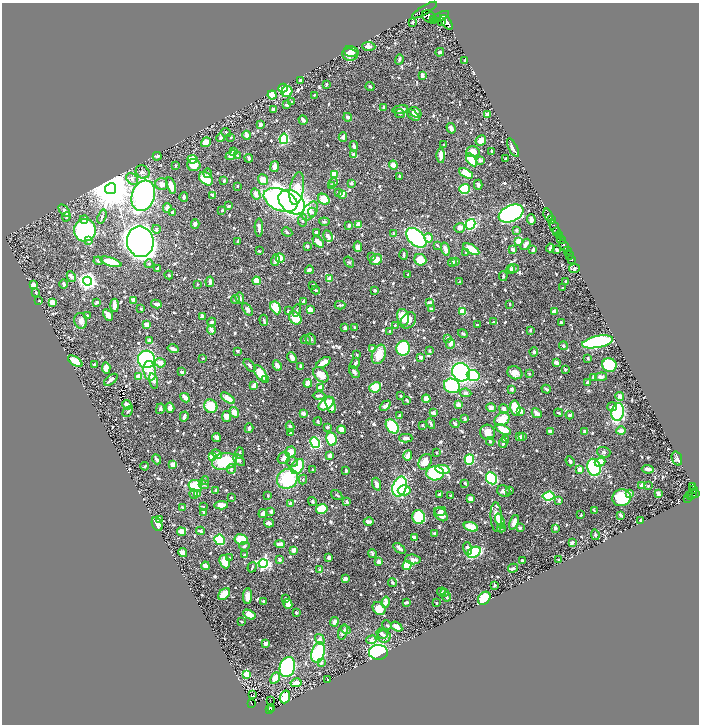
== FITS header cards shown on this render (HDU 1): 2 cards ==
NAXIS1  =                 1393
NAXIS2  =                 1444

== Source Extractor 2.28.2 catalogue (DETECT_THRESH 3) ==
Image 1393 x 1444 px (HDU 1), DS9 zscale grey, zoomed out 1/2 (1 PNG px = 2 x 2 image px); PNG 701 x 726 px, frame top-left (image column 1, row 1443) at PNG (2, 3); each listed source drawn as its Kron ellipse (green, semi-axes under 4 px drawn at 4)
Background 0.922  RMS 0.0098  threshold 0.0295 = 3 sigma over >= 5 px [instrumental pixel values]
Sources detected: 993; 38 cannot appear on this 1/2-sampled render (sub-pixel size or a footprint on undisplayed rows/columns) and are neither listed nor drawn; of the other 955, the 500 brightest by FLUX_AUTO listed and drawn (455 fainter detections omitted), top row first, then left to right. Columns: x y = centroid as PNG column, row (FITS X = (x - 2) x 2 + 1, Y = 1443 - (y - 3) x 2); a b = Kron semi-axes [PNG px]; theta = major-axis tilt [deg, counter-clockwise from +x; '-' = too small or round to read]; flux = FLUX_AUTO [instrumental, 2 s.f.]
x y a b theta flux
425 10 14 4 31 1700
429 17 7 5 -38 1500
440 17 9 4 28 6000
434 19 2 1 - 15000
413 22 3 2 - 4.6
441 22 3 2 - 340
446 22 8 4 -54 4000
369 46 6 4 -5 6.8
351 51 7 5 -15 13
440 52 4 3 - 4
350 54 8 6 -7 12
399 59 5 2 - 4.9
465 60 2 2 - 17
422 75 4 3 - 10
300 80 4 3 - 8.1
326 84 3 2 - 3.7
370 86 4 2 - 3.8
283 88 5 3 - 78
287 91 5 5 - 68
272 95 4 4 - 52
314 95 2 2 - 3.8
292 102 3 3 - 2.7
287 105 4 3 - 4.7
384 108 4 3 - 5.4
273 109 3 3 - 3.6
400 109 8 3 10 12
415 112 6 4 -35 15
400 113 5 3 - 2.8
488 114 3 2 - 21
413 115 7 3 -43 12
348 117 4 3 - 6.1
303 120 5 3 - 7.9
260 124 3 2 - 10
451 128 5 3 - 10
226 133 5 3 - 4.2
247 135 4 3 - 14
231 137 2 2 - 3.5
343 137 5 3 - 9.7
221 138 4 4 - 4.1
284 139 5 4 - 180
481 140 5 5 - 14
206 142 5 4 - 23
443 145 2 2 - 4.6
354 146 5 3 - 6.5
513 148 10 2 -63 8.6
233 151 3 2 - 8.9
491 151 2 2 - 2.9
473 152 7 5 2 23
231 155 6 4 39 21
354 155 4 3 - 8.3
441 155 7 3 -89 16
157 156 4 4 - 3.5
237 156 4 2 - 2.6
249 158 4 3 - 7.7
506 158 3 2 - 3.9
192 159 5 4 - 40
471 160 7 4 -56 57
480 160 4 3 - 5.7
175 165 4 2 - 3.2
194 165 6 6 - 35
393 165 4 4 - 14
274 167 5 3 - 13
143 172 7 6 - 6.6
208 173 4 3 - 3.9
466 173 7 4 -28 51
334 174 4 3 - 53
399 176 3 2 - 3.4
132 179 6 5 - 7
206 179 8 5 -42 61
263 179 5 5 - 22
224 181 3 3 - 6
333 183 5 4 - 3.9
351 183 3 3 - 5.2
162 184 6 6 - 14
171 185 8 3 -71 27
478 185 5 3 - 4.5
238 186 2 2 - 4.7
332 186 4 3 - 12
111 189 5 5 - 11000
297 189 17 7 80 60
465 189 5 5 - 160
339 192 4 3 - 2.9
256 194 6 3 -58 15
342 194 4 3 - 31
212 195 3 2 - 5.1
143 196 15 11 71 820
184 197 5 2 - 4.5
324 199 6 5 - 53
281 200 18 10 -23 530
292 202 14 10 -39 780
229 206 3 2 - 3.9
167 208 5 3 - 10
222 210 2 2 - 6.6
64 211 7 3 -47 18
310 211 10 6 57 13
172 212 3 3 - 5.2
312 212 4 4 - 3.9
511 214 13 8 23 850
548 215 7 3 -70 1600
66 217 5 3 - 3.3
102 217 7 3 73 3.1
84 219 4 4 - 8.9
303 220 6 4 81 6
531 220 5 3 - 7.6
551 220 3 2 - 1600
324 222 5 3 - 3.5
195 224 4 3 - 5.9
359 224 4 4 - 21
470 224 5 4 - 230
349 225 3 2 - 8
554 227 7 3 -68 340
259 228 9 3 -89 7.4
460 228 5 5 - 10
156 229 4 3 - 5.9
85 230 11 11 - 450
516 230 2 2 - 8.6
557 231 4 2 - 950
287 232 5 3 - 2.8
316 232 3 2 - 5.2
393 233 4 3 - 2.7
328 236 6 3 -63 11
560 236 3 2 - 470
416 238 12 7 -45 360
429 238 5 4 - 22
561 240 4 2 - 540
89 241 2 2 - 17
238 241 3 3 - 3.4
519 241 3 3 - 41
140 242 15 13 -80 3500
318 242 6 3 -45 28
525 244 6 3 55 9.3
437 245 3 2 - 3
307 246 3 2 - 6.1
564 246 6 2 -66 3500
358 247 5 4 - 13
550 248 4 2 - 3.8
445 249 7 4 -75 13
471 249 9 4 -31 49
512 249 4 3 - 6.8
533 250 3 2 - 7.3
557 250 3 2 - 4.4
259 251 3 2 - 2.8
567 251 2 2 - 660
466 252 3 3 - 2.9
404 255 5 2 - 3.9
569 255 4 3 - 1900
372 256 3 3 - 2.7
280 258 4 4 - 40
275 260 6 3 73 7.2
376 260 6 5 - 23
420 260 6 5 - 41
572 260 4 3 - 470
98 261 5 4 - 6.2
111 262 11 4 -18 45
349 262 6 4 -56 3.2
452 262 4 3 - 5.8
455 262 3 3 - 4.4
149 264 4 4 - 3.7
157 268 4 3 - 5.5
511 269 4 3 - 2.6
513 269 5 4 - 4.7
574 269 5 3 - 6.2
309 270 4 3 - 6.9
408 274 2 2 - 2.8
169 275 4 3 - 2.7
503 276 5 3 - 2.8
71 277 6 4 -62 6.9
330 279 4 3 - 19
87 281 4 4 - 1100
257 281 4 3 - 26
210 282 5 3 - 7.2
459 282 2 2 - 3.7
566 282 3 2 - 3.8
64 284 4 3 - 4.1
197 284 3 2 - 2.8
33 285 3 3 - 17
313 285 2 2 - 2.9
563 288 2 2 - 2.8
316 290 4 2 - 3.1
375 290 2 2 - 7.4
36 293 2 2 - 6.8
240 298 6 4 -80 6.9
236 299 4 3 - 3.3
134 300 3 3 - 18
39 301 2 2 - 2.9
303 301 4 3 - 3.9
52 302 4 4 - 20
97 302 4 3 - 4.4
430 303 4 3 - 11
156 304 5 3 - 9.5
510 304 3 2 - 2.5
114 305 6 3 -88 18
340 305 5 2 - 4.2
276 308 7 4 -61 98
141 309 3 3 - 3.3
248 309 7 4 -55 7.6
431 309 3 3 - 4.9
310 310 4 3 - 16
288 311 2 2 - 3.3
297 311 6 3 75 3
554 311 4 3 - 8.8
463 312 4 3 - 32
87 315 2 2 - 2.8
108 315 6 3 -61 12
202 316 4 3 - 4.6
403 317 9 6 -77 32
295 318 7 5 -52 38
264 320 5 3 - 2.9
408 320 9 7 51 18
81 321 8 6 -75 9.9
212 322 4 3 - 3.3
493 322 3 3 - 2.6
561 322 3 2 - 4.3
147 324 3 3 - 20
395 325 3 3 - 3.6
477 325 3 2 - 2.7
345 327 3 3 - 8.9
354 327 3 2 - 2.7
211 330 5 3 - 8.8
530 330 3 3 - 3.3
390 331 3 2 - 2.6
463 334 5 3 - 4
447 338 4 3 - 3.2
311 339 6 5 - 4.2
306 340 5 3 - 3
150 341 4 3 - 11
598 342 16 6 11 280
450 343 5 4 - 13
563 346 4 4 - 2.5
403 348 7 7 - 230
173 349 5 3 - 9.8
373 349 4 3 - 11
237 351 3 2 - 4.8
430 351 4 2 - 2.6
534 352 4 4 - 3.6
379 354 10 6 69 36
356 355 3 3 - 3.1
292 357 6 3 -47 12
421 357 3 2 - 11
203 358 2 2 - 2.7
588 358 3 2 - 2.7
147 359 9 8 - 330
75 361 8 4 -34 30
160 363 5 4 - 15
323 363 8 3 32 26
355 363 6 3 61 4
557 363 4 3 - 13
95 365 3 2 - 3.3
249 365 7 3 -51 4.4
277 365 5 3 - 14
609 365 7 6 - 130
300 366 4 3 - 3.3
106 368 6 4 -84 15
565 369 3 2 - 5.1
150 371 10 6 -83 27
182 372 3 2 - 8.3
354 372 7 4 -49 6.3
461 372 9 8 - 620
260 373 9 5 -57 43
515 373 8 6 -25 19
530 374 3 3 - 2.5
321 375 9 6 -46 27
139 376 3 3 - 27
473 376 6 5 - 110
594 377 4 3 - 11
601 377 6 3 6 7
265 379 4 4 - 3.7
111 380 8 3 38 12
153 381 8 4 -77 14
587 382 2 2 - 2.8
308 383 4 3 - 22
254 386 4 3 - 19
452 386 8 7 - 210
320 387 4 3 - 20
375 387 6 5 - 46
512 389 2 2 - 10
546 389 4 3 - 4.6
466 393 6 4 -8 4.5
319 395 6 3 0 5.9
401 396 3 2 - 3.3
620 396 4 4 - 11
185 398 5 3 - 17
228 398 8 4 -34 29
426 399 4 4 - 13
407 400 3 2 - 2.9
326 404 9 5 35 58
127 405 5 3 - 15
330 405 8 4 -73 24
459 405 3 3 - 17
211 406 7 6 - 60
385 406 6 3 43 9.7
612 407 5 4 - 7.4
170 408 5 3 - 18
491 408 4 3 - 7.9
515 408 7 5 -77 57
160 409 5 3 - 6.5
504 409 5 3 - 11
128 411 6 3 43 3.7
521 411 4 3 - 13
234 412 5 4 - 23
433 412 2 2 - 22
618 412 9 6 82 200
303 413 4 3 - 7.6
537 413 5 3 - 13
559 413 4 3 - 3.6
570 415 4 3 - 6.2
184 416 5 3 - 11
227 416 5 4 - 19
400 416 3 2 - 6.1
465 419 3 2 - 7.3
502 419 8 6 36 35
318 421 4 3 - 3.1
431 424 5 3 - 3.8
455 424 5 2 - 5.5
422 425 2 2 - 7.6
290 426 5 3 - 10
392 426 8 5 -52 140
327 427 3 3 - 5.4
249 428 5 2 - 6.1
341 430 4 3 - 22
503 430 8 3 -26 53
550 431 4 3 - 7.1
584 431 3 2 - 3.4
621 431 4 3 - 15
290 432 4 3 - 4.2
488 432 8 7 - 17
216 437 4 3 - 7.1
520 437 4 3 - 12
522 437 3 3 - 6.4
406 438 7 3 0 8
331 439 7 5 -79 90
505 440 3 3 - 5.7
490 441 4 3 - 3.5
315 443 6 4 -62 160
503 443 4 2 - 4.1
290 452 5 5 - 24
604 452 7 5 -17 4.4
240 453 6 3 76 4
437 453 2 2 - 2.9
217 454 5 4 - 10
330 455 3 3 - 13
408 456 5 3 - 20
213 457 4 4 - 54
284 458 6 5 - 9.8
157 459 5 2 - 6.2
677 459 7 5 -71 6.2
239 460 7 4 -48 6.9
469 460 5 4 - 98
224 461 12 8 12 91
570 461 5 3 - 4.5
292 462 6 5 - 4.3
425 462 8 6 59 31
600 462 5 3 - 28
173 464 3 3 - 33
145 466 4 2 - 3.4
297 467 8 5 56 86
594 467 9 6 -76 210
231 469 5 3 - 4.9
442 469 7 4 -12 37
580 469 3 3 - 20
648 469 6 3 -6 13
313 470 3 2 - 2.7
346 471 4 2 - 4
435 473 9 7 2 270
491 478 6 5 - 230
287 479 11 9 36 120
205 480 4 4 - 2.6
303 480 5 3 - 2.8
465 483 3 2 - 4.9
377 484 6 4 -71 13
204 485 5 4 - 3.3
642 485 4 3 - 11
195 486 7 5 -32 97
648 486 3 2 - 3.3
693 486 3 2 - 190
400 487 10 7 70 220
693 489 3 2 - 320
215 490 4 3 - 3.1
404 490 6 5 - 36
509 490 3 3 - 4.8
504 491 7 5 -25 7.8
629 493 3 3 - 10
194 494 5 4 - 5.3
198 494 4 3 - 6.6
439 494 3 2 - 4.3
658 494 3 2 - 14
692 494 6 2 56 200
696 494 4 2 - 510
337 495 6 3 -33 3.3
690 495 2 1 - 64
268 496 3 3 - 2.6
450 496 2 2 - 2.8
549 496 6 4 6 230
231 497 2 2 - 4
621 498 9 8 - 82
688 498 2 1 - 17
470 499 3 3 - 21
559 500 3 3 - 5.9
312 502 5 4 - 3.2
347 502 4 3 - 3.4
290 503 3 2 - 7.5
221 505 7 3 4 20
183 507 4 2 - 3.7
203 507 3 3 - 2.8
322 509 5 4 - 85
594 510 4 2 - 3
271 511 2 2 - 16
441 511 5 3 - 7.9
204 512 2 2 - 6.2
263 513 4 2 - 14
441 515 8 5 -43 18
581 515 2 2 - 2.5
620 515 4 2 - 7.7
419 517 7 6 - 110
496 517 15 5 -87 19
159 519 3 3 - 4.1
640 520 2 2 - 5
500 521 8 4 -71 19
369 522 5 3 - 9.4
514 522 8 4 69 13
269 523 5 3 - 8.6
157 524 7 5 -66 16
471 527 7 4 -17 44
501 528 4 3 - 3
520 528 2 2 - 5.7
555 528 4 3 - 5.7
200 531 4 3 - 7.7
181 532 4 4 - 14
435 533 3 3 - 3.1
595 535 5 3 - 3.5
414 537 3 2 - 8.6
241 539 7 5 -9 68
220 540 5 5 - 120
572 543 3 2 - 12
280 544 5 3 - 15
244 546 5 4 - 3.7
399 548 7 3 -36 7
468 548 6 4 -72 8.7
294 550 4 3 - 16
474 552 7 5 29 200
183 553 4 4 - 21
372 554 4 3 - 5
244 555 3 3 - 3.4
329 557 3 3 - 9.9
230 558 3 2 - 3.1
413 559 8 5 -6 11
279 560 3 3 - 5.2
559 560 3 2 - 2.6
522 561 4 2 - 6.9
225 562 7 5 -67 30
379 562 3 3 - 14
263 563 4 4 - 470
407 565 5 4 - 77
205 566 4 3 - 17
252 567 5 2 - 2.8
513 568 5 3 - 5.5
320 570 2 2 - 20
345 579 4 3 - 9.5
392 582 4 2 - 4
495 585 2 2 - 4.8
442 592 4 3 - 2.7
445 593 3 2 - 2.6
224 594 7 4 45 37
247 596 8 4 89 17
447 597 5 3 - 3.4
484 598 7 5 51 78
286 599 3 2 - 3.9
264 601 3 3 - 6
386 602 6 3 77 18
406 602 3 2 - 6.1
436 603 2 2 - 2.6
288 604 5 4 - 16
379 608 7 5 -45 33
296 612 4 3 - 3.8
249 615 6 4 -30 23
242 621 3 2 - 2.9
334 622 5 4 - 11
387 625 5 4 - 2.7
397 627 6 3 -35 29
346 630 5 3 - 3.6
343 632 7 4 72 10
382 634 6 4 -33 5.8
384 636 6 6 - 7.8
320 639 5 4 - 6.6
371 640 5 4 - 7.9
266 644 3 3 - 9.5
318 652 10 6 74 150
378 652 9 7 -3 430
321 663 3 3 - 5.5
287 667 10 7 73 370
247 674 3 3 - 63
275 678 6 4 61 34
328 680 2 2 - 3.8
296 683 6 3 10 21
253 695 2 1 - 4
285 697 6 5 - 60
270 700 2 1 - 5.3
252 704 4 2 - 47
269 709 4 2 - 64
272 709 2 1 - 5
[455 fainter detections neither listed nor drawn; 38 sub-pixel or undisplayed-footprint detections neither listed nor drawn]